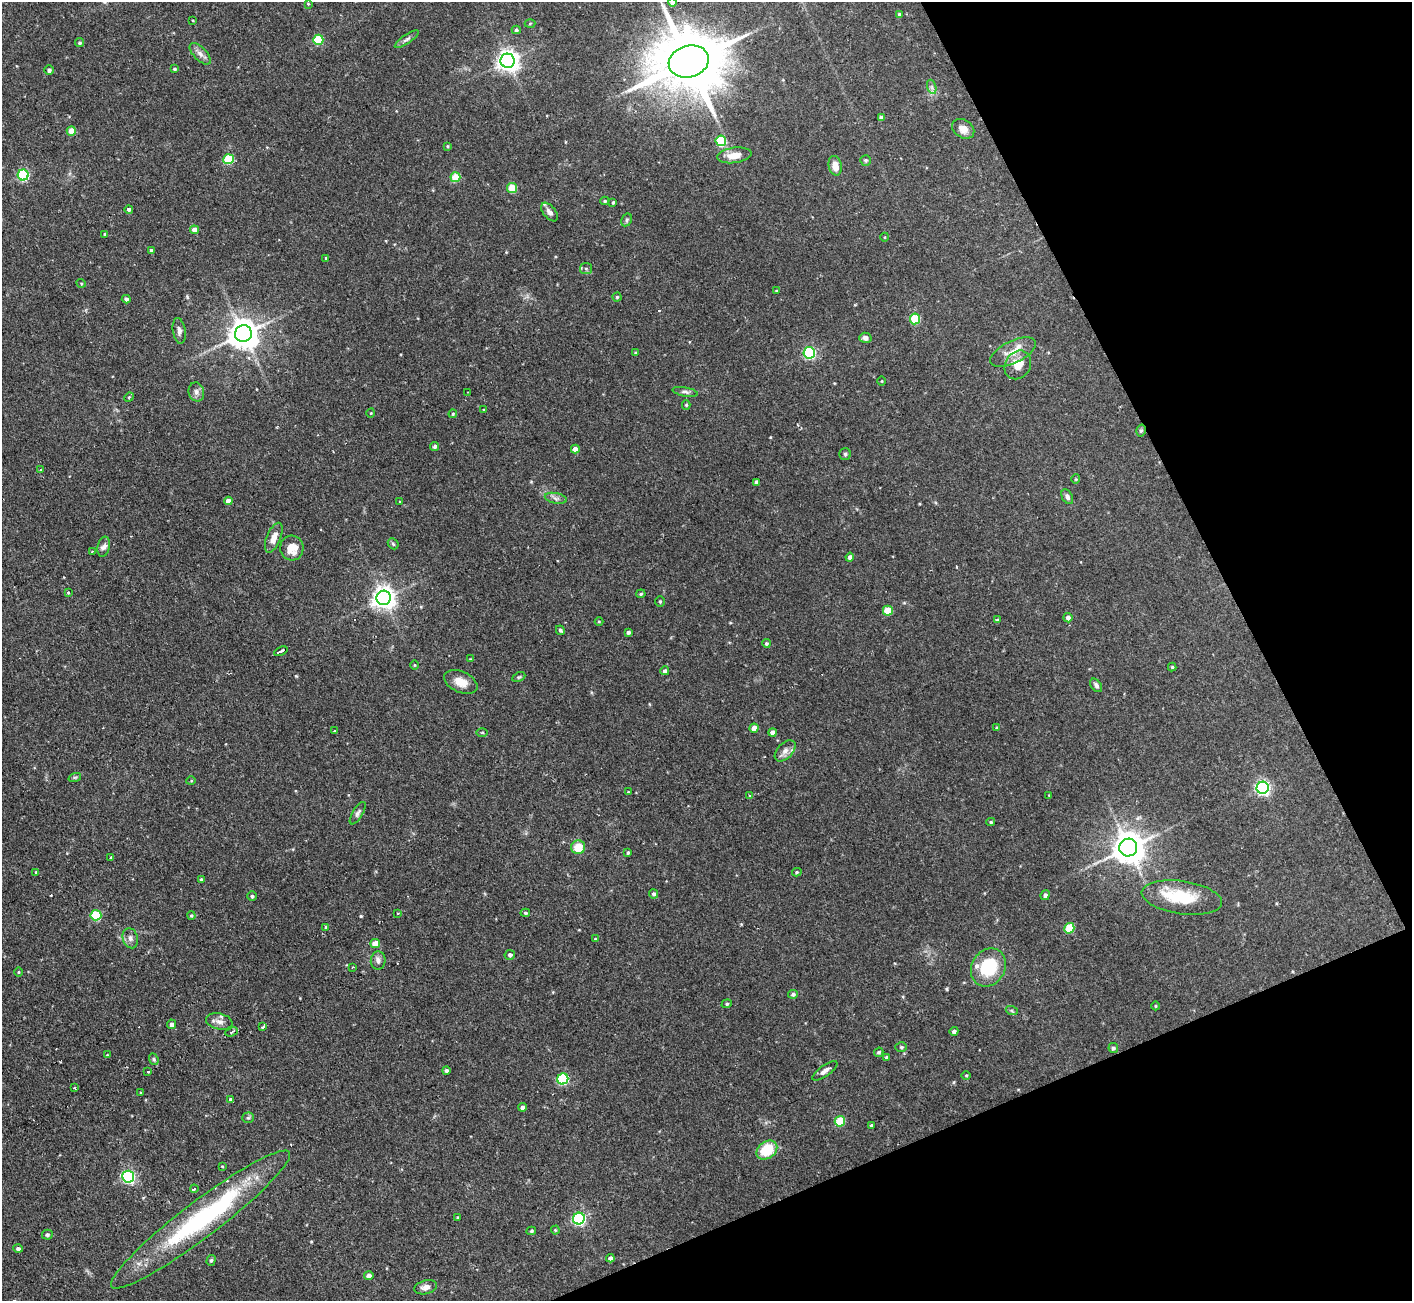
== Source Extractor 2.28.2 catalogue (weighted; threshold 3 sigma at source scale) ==
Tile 12 of 4 x 4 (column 4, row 3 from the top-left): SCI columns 4232-5641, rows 1446-2744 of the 5641 x 5624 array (HDU 1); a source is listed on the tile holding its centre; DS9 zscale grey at full resolution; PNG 1414 x 1303 px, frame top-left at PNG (2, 2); each listed source drawn as its Kron ellipse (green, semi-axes under 4 px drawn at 4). Shown black and unused: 21% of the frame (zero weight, under 2 of 3 exposures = <1% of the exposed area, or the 3 px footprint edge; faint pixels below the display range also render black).
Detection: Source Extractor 2.28.2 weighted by HDU 2 'WHT'; one run over the whole footprint, this tile lists its part. Background 0.094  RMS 0.0058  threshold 0.0261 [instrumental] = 3 sigma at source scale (4.5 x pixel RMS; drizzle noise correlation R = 1.50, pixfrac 1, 0.05/0.05 arcsec/px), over >= 5 px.
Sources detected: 185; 1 inside a brighter object's white glare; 4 cosmic-ray / hot-pixel residue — neither listed nor drawn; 4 inside a brighter listed object's ellipse — not listed separately; the other 176 listed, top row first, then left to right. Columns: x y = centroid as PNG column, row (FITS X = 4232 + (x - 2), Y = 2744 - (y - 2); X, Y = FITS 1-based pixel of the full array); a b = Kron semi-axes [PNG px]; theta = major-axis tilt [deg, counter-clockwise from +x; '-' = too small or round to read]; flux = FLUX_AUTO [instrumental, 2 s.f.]
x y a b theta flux
673 2 4 4 - 3.5
308 4 4 4 - 0.47
899 14 4 3 - 0.79
193 20 3 2 - 0.42
530 23 5 3 - 0.56
516 30 4 4 - 0.92
407 39 14 4 34 1.8
318 40 5 5 - 25
80 43 5 4 - 0.89
200 54 13 6 -45 2.9
508 61 7 7 - 370
689 61 20 15 17 5400
174 69 3 3 - 0.99
49 70 5 4 - 1.6
932 87 7 4 -71 1.4
881 118 4 4 - 1.7
963 129 12 9 -33 4.7
71 131 4 4 - 11
721 141 5 5 - 38
447 146 3 3 - 0.61
734 155 17 7 8 6.1
228 159 5 5 - 32
866 160 5 5 - 0.96
835 166 10 6 -79 6.5
23 175 5 5 - 56
455 177 5 5 - 18
512 188 5 5 - 17
605 201 4 4 - 0.78
613 202 3 3 - 0.76
129 209 4 4 - 1.2
549 212 11 6 -51 2.6
627 220 7 5 62 0.98
194 230 4 4 - 4.4
105 234 3 3 - 0.86
885 237 4 3 - 0.42
151 250 4 4 - 0.82
326 258 3 3 - 0.56
586 269 6 5 - 1.1
81 283 4 3 - 0.54
776 290 4 2 - 0.42
617 297 4 4 - 0.83
126 299 4 4 - 1.7
915 319 5 5 - 28
179 331 13 6 -82 2.7
243 334 8 8 - 870
865 338 6 5 - 2.5
1013 352 25 11 26 9
635 353 4 3 - 0.67
809 353 6 5 - 77
1018 365 15 12 58 8.7
882 381 5 3 - 0.45
196 392 10 7 -76 2.5
468 392 2 2 - 0.51
685 392 13 4 -11 1.7
129 397 5 4 - 0.69
686 405 5 4 - 0.77
484 410 3 3 - 0.52
371 413 4 3 - 0.45
453 414 4 3 - 0.69
1141 430 6 4 74 1.1
435 446 4 4 - 1.5
575 449 4 4 - 4.1
845 454 6 6 - 1.1
41 469 3 2 - 0.69
1076 479 4 4 - 0.57
756 482 4 3 - 1.9
1067 497 8 5 -61 1.9
556 498 11 5 -11 2.1
228 501 4 4 - 3.3
400 502 4 3 - 0.47
274 538 16 7 68 5.2
393 544 6 4 -46 0.83
104 547 10 6 77 2.2
292 548 12 11 - 8.8
92 551 3 2 - 0.56
850 557 4 4 - 2
68 593 4 3 - 0.7
641 594 5 4 - 0.78
384 598 7 7 - 420
660 601 5 5 - 0.7
888 611 5 5 - 15
1068 618 4 4 - 2.2
997 620 4 3 - 0.85
599 621 4 3 - 0.47
560 630 5 4 - 1.1
628 632 4 3 - 1.4
766 643 4 4 - 0.89
281 651 7 3 24 7.7
470 659 4 3 - 0.46
414 665 5 3 - 0.47
1172 667 4 4 - 0.7
665 671 4 4 - 1.7
519 677 7 4 25 0.81
461 682 17 10 -24 6.9
1096 685 7 5 -52 1.7
754 728 4 4 - 4.8
997 728 4 4 - 0.83
334 731 3 2 - 0.46
482 732 5 3 - 0.61
773 732 4 4 - 2.6
785 751 12 7 46 3.5
75 777 6 4 18 0.82
191 781 5 3 - 0.48
1263 788 6 6 - 130
628 792 3 2 - 0.43
750 795 4 4 - 0.93
1049 795 3 3 - 0.41
358 813 13 5 59 1.7
991 822 4 4 - 0.8
578 847 7 7 - 9.8
1128 847 9 8 - 1000
628 852 4 3 - 0.86
111 857 3 3 - 3.1
36 872 4 4 - 0.53
797 872 5 4 - 0.82
201 879 4 3 - 0.66
654 894 4 4 - 1.2
1045 895 5 4 - 1.7
252 896 5 4 - 1.1
1182 898 40 16 -8 26
525 913 5 4 - 0.81
398 914 3 3 - 0.91
96 915 5 5 - 32
191 916 4 3 - 0.79
326 927 4 3 - 1.1
1069 928 5 5 - 23
130 938 10 7 -73 2.6
595 939 4 3 - 0.48
375 943 5 4 - 7
510 955 5 5 - 1.6
378 961 9 7 83 2.6
352 967 2 2 - 0.58
988 967 20 16 59 27
19 972 5 3 - 0.55
793 994 5 4 - 1.1
727 1004 5 4 - 0.86
1155 1006 4 3 - 0.52
1012 1011 6 4 -19 0.76
219 1021 13 8 -12 3.4
171 1024 5 4 - 1.9
263 1027 4 3 - 2.1
954 1031 4 4 - 1.6
231 1032 6 4 21 1.8
901 1047 6 5 - 0.86
1113 1048 5 4 - 1.4
879 1052 5 4 - 1
107 1055 4 3 - 0.41
887 1057 4 4 - 1.1
154 1059 6 4 -69 0.84
148 1071 3 3 - 1.6
446 1071 4 4 - 1.5
825 1071 15 5 35 2.9
966 1075 4 3 - 0.58
563 1079 6 5 - 50
75 1088 4 2 - 0.7
140 1093 4 3 - 0.48
231 1100 4 3 - 1.5
522 1107 4 4 - 1.4
248 1118 6 5 - 1
840 1121 5 5 - 22
871 1125 3 3 - 0.87
767 1150 11 8 36 19
222 1166 3 3 - 0.48
128 1177 6 6 - 100
194 1189 4 3 - 1.6
458 1218 3 3 - 0.86
579 1219 6 5 - 94
200 1220 111 18 37 100
555 1230 4 4 - 0.6
531 1231 5 4 - 0.84
47 1235 5 5 - 1.3
18 1248 4 4 - 1.4
610 1258 4 4 - 1.7
211 1260 5 4 - 0.95
369 1276 5 4 - 2.1
426 1287 11 6 15 3.3
Overlapping masked pixels (flux is a lower limit): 2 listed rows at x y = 1141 430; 200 1220
Isophote crosses this tile's border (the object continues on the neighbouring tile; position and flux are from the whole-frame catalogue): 1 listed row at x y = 673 2
Unlisted compact peaks at least as high as the median listed source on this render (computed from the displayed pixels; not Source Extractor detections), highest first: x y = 361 916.